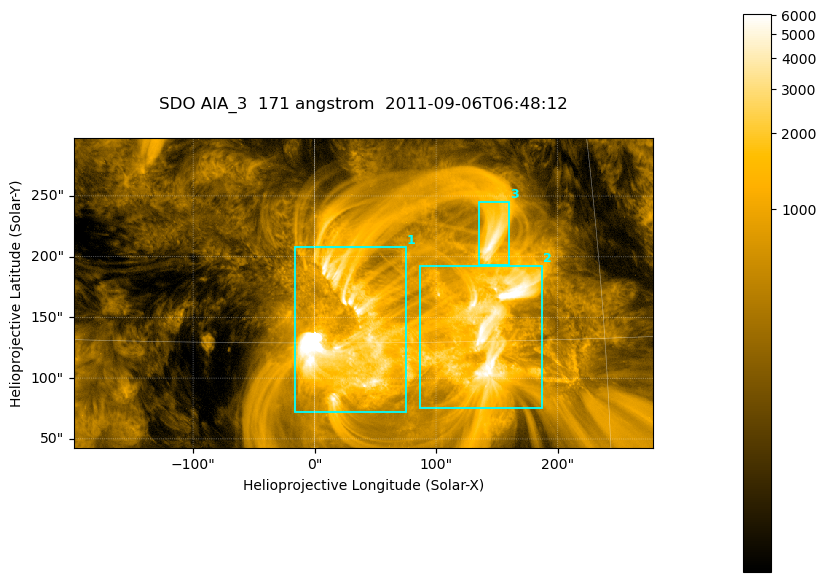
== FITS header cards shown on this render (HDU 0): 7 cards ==
TELESCOP= 'SDO     '           /
INSTRUME= 'AIA_3   '           /
WAVELNTH=                  171 /
WAVEUNIT= 'angstrom'           /
DATE-OBS= '2011-09-06T06:48:12.34' /
CTYPE1  = 'HPLN-TAN'           /
CTYPE2  = 'HPLT-TAN'           /

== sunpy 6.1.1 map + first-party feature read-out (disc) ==
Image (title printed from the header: SDO AIA_3  171 angstrom  2011-09-06T06:48:12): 795 x 425 px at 0.599 arcsec/px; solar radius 952 arcsec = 1587 px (partial field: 4.3% of the solar disc is inside the frame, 100% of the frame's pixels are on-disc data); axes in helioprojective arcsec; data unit not stated in the header (colour bar unlabelled)
Pointing: header CRPIX1/2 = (2050.96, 2049.84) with CRVAL1/2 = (0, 0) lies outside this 795 x 425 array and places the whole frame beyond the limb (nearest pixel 1.29 R_sun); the SolarSoft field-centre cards XCEN/YCEN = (40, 170.1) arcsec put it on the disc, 1637 arcsec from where CRPIX/CRVAL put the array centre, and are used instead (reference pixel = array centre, CRVAL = XCEN/YCEN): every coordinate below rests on XCEN/YCEN
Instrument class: DISC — disc imager (sunpy class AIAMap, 171 A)
Bright regions (active regions / flare kernels): reference = the on-disc median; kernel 7 px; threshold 5 sigma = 1606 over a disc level ~337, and >= 1.15x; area >= 337 px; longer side >= 5 px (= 3 arcsec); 3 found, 3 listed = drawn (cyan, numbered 1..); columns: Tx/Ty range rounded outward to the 2 arcsec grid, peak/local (2 s.f.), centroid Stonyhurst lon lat
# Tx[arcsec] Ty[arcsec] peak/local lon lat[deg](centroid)
1 -16..76 72..208 48 +2 +15
2 86..188 76..194 22 +9 +16
3 134..160 192..246 16 +9 +20